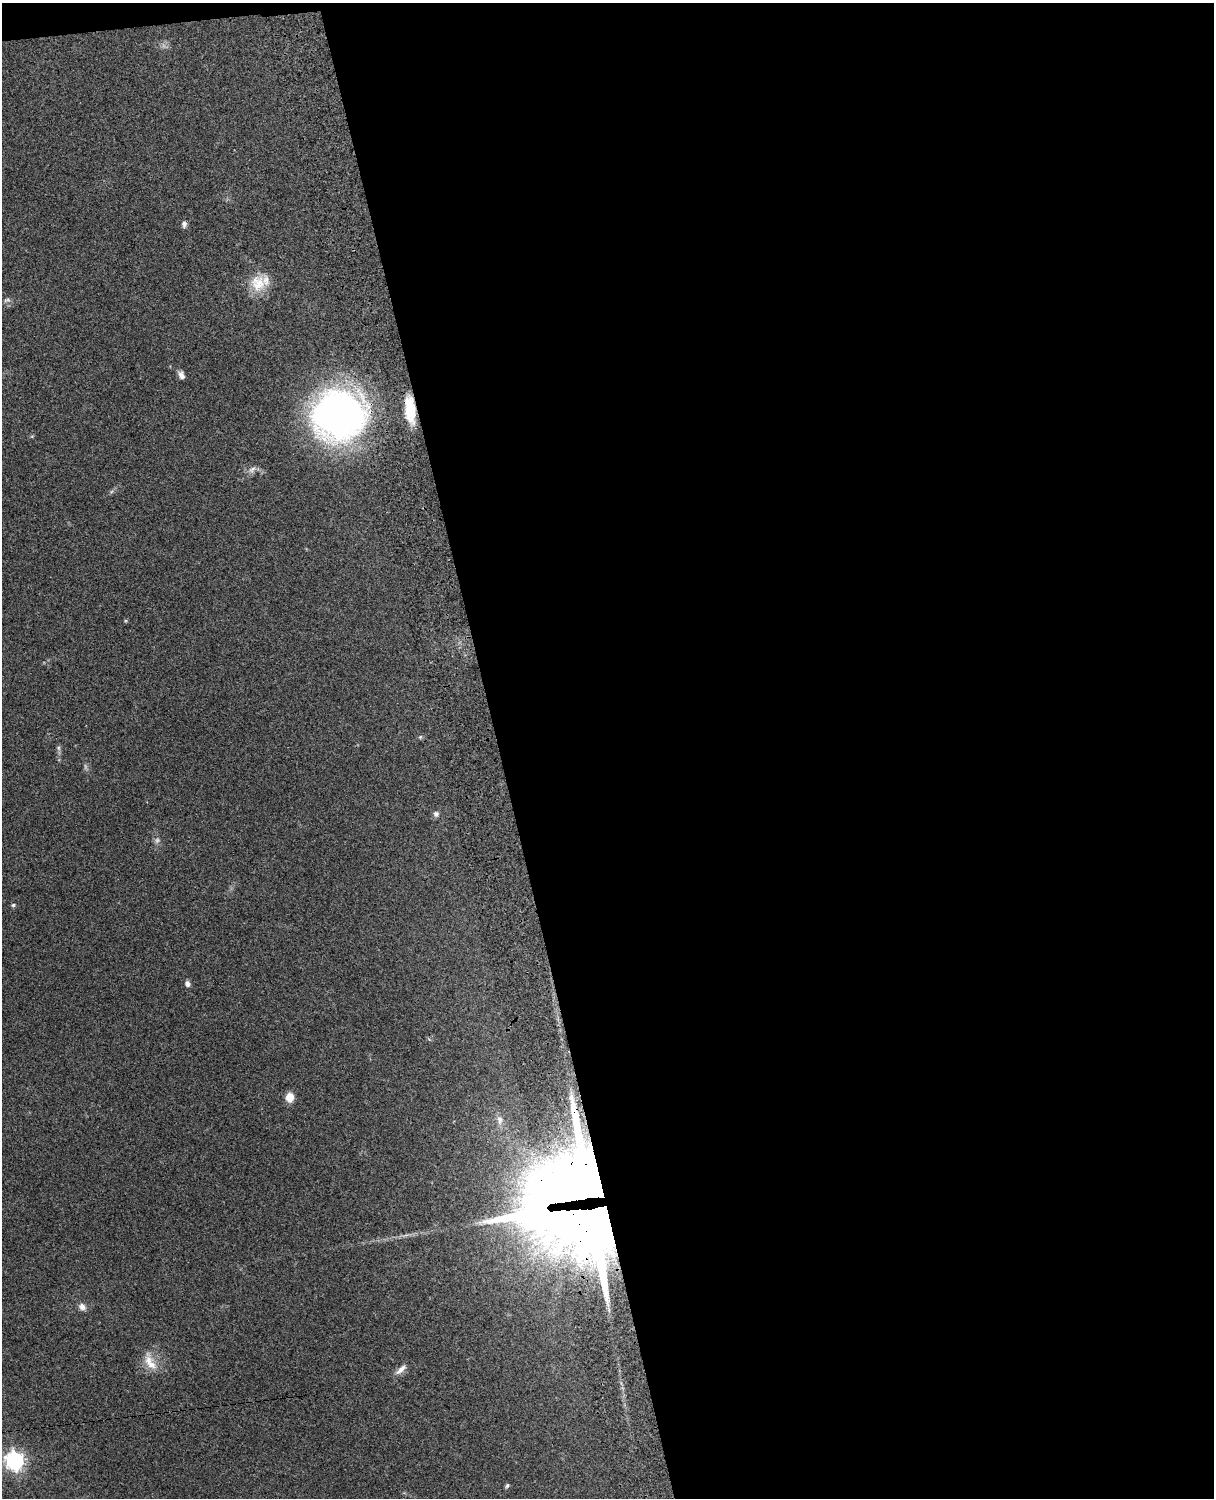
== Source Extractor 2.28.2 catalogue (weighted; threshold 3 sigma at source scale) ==
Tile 4 of 4 x 3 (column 4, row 1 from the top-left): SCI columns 3756-4967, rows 3156-4651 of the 5088 x 4928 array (HDU 1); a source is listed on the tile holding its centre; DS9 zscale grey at full resolution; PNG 1216 x 1500 px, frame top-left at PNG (2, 3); no overlay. Shown black and unused: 59% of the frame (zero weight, under 3 of 4 exposures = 6% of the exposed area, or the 3 px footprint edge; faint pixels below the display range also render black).
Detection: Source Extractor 2.28.2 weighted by HDU 2 'WHT'; one run over the whole footprint, this tile lists its part. Background 0.216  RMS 0.0084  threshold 0.0376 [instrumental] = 3 sigma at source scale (4.5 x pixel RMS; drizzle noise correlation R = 1.50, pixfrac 1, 0.05/0.05 arcsec/px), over >= 5 px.
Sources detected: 25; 2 too faint to see at this stretch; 1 inside a brighter object's white glare — not listed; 2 inside a brighter listed object's ellipse — not listed separately; the other 20 listed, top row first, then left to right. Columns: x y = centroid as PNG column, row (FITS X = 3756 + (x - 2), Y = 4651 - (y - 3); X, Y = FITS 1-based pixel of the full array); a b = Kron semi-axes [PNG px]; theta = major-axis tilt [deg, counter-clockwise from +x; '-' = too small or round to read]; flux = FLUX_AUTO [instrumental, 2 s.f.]
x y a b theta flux
184 224 9 6 90 2.7
258 283 23 20 82 19
7 300 10 5 10 2.3
181 375 9 6 -66 3.8
410 409 29 11 -85 24
338 415 53 48 3 320
252 469 14 7 42 4
420 737 5 5 - 1.2
58 748 7 4 -89 1.7
436 814 7 7 - 2.6
13 905 5 5 - 1.3
187 984 7 6 - 3.2
289 1097 9 8 - 9.3
500 1120 14 7 -83 5.1
585 1188 63 56 51 2500
82 1307 9 8 - 4.4
150 1361 28 12 -63 13
401 1370 18 7 42 5.4
15 1461 7 7 - 360
507 1485 6 4 50 1.4
Overlapping masked pixels (flux is a lower limit): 2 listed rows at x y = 410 409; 585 1188